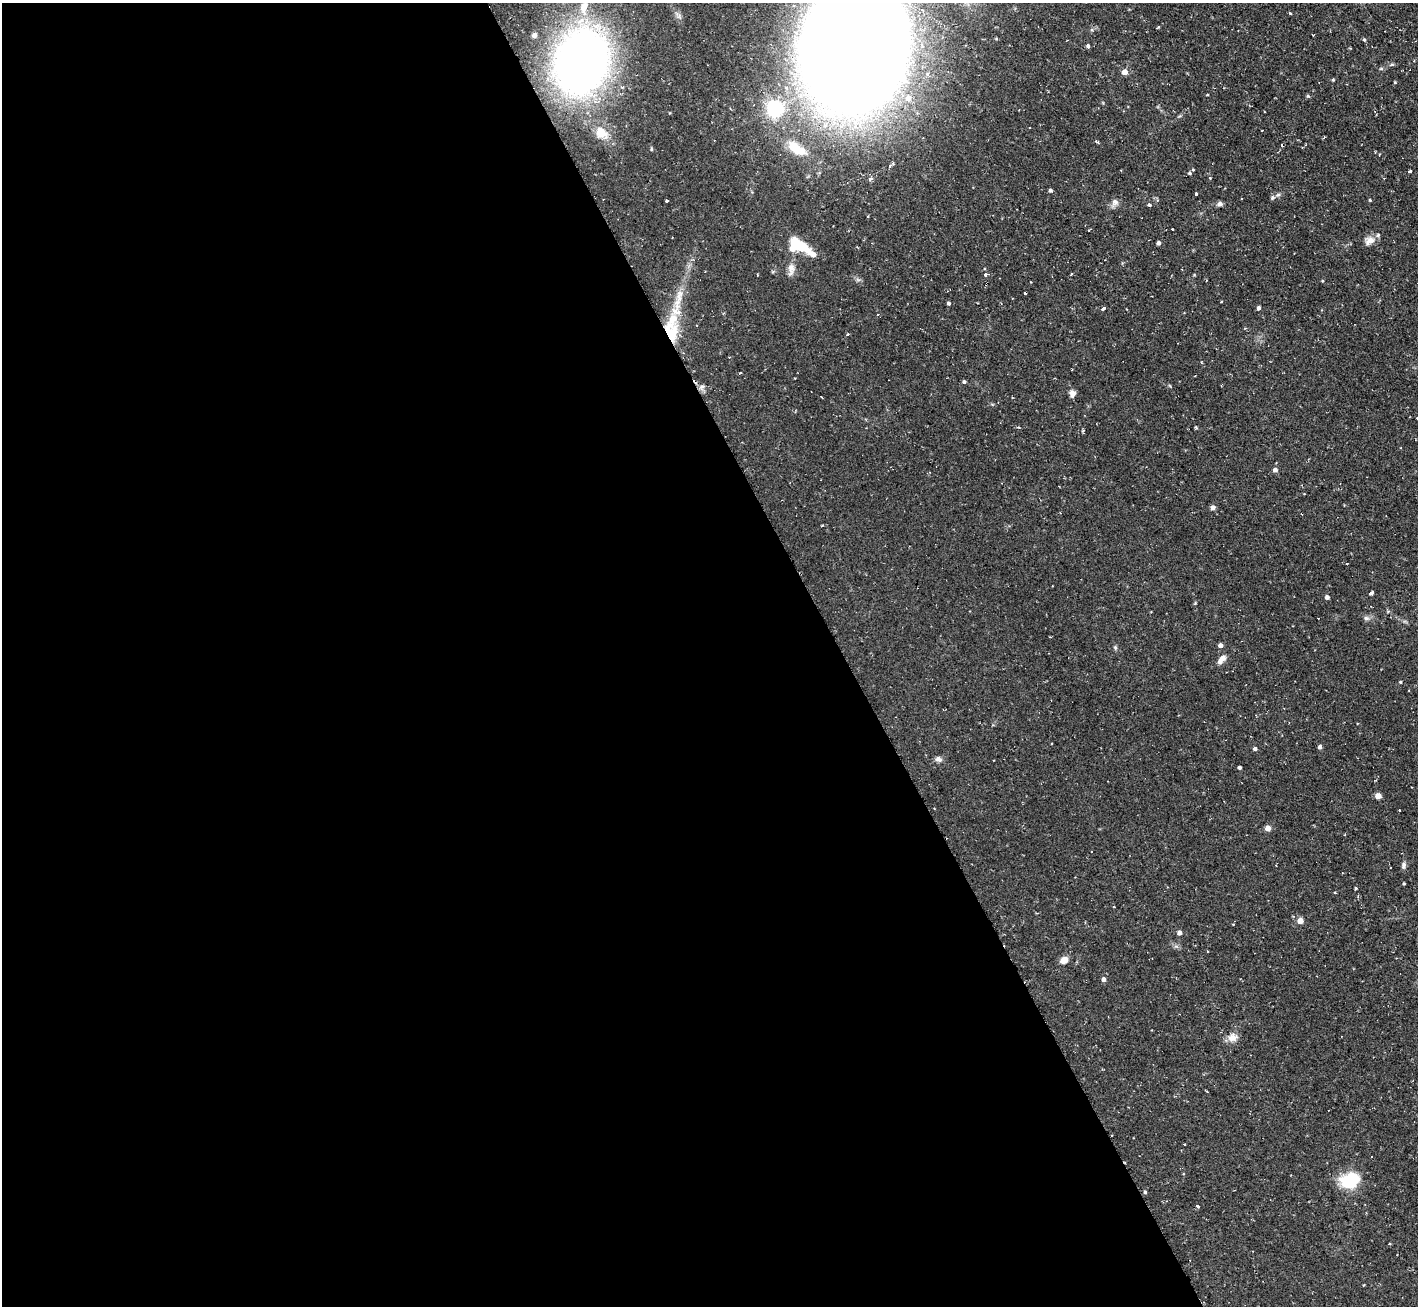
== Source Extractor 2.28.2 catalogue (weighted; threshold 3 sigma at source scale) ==
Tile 9 of 4 x 4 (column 1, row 3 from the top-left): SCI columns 1-1416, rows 1590-2893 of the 5665 x 5649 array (HDU 1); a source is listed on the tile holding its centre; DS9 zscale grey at full resolution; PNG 1420 x 1308 px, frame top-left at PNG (2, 3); no overlay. Shown black and unused: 59% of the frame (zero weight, under 2 of 3 exposures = <1% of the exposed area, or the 3 px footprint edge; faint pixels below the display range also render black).
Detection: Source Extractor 2.28.2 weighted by HDU 2 'WHT'; one run over the whole footprint, this tile lists its part. Background 0.085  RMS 0.0075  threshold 0.0336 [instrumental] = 3 sigma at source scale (4.5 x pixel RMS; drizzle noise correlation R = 1.50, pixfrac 1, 0.05/0.05 arcsec/px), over >= 5 px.
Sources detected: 95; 5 cosmic-ray / hot-pixel residue — not listed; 5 inside a brighter listed object's ellipse — not listed separately; the other 85 listed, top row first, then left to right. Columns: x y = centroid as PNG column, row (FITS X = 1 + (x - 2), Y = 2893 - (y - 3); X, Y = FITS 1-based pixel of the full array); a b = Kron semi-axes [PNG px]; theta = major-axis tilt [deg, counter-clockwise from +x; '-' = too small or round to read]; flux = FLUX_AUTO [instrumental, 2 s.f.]
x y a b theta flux
584 7 21 11 83 13
1290 13 5 3 - 0.66
534 35 5 5 - 2.6
1364 40 5 4 - 1
1088 46 4 4 - 1.5
856 48 87 70 81 2400
581 61 56 44 69 450
1381 69 6 4 0 0.94
1124 72 4 4 - 8.2
927 74 5 4 - 1.6
1333 80 4 4 - 0.73
1395 82 4 3 - 0.63
1207 95 3 2 - 0.62
1308 96 5 4 - 0.95
774 109 6 6 - 240
601 132 18 14 -45 12
1282 145 3 2 - 1.1
651 149 5 3 - 0.72
797 149 30 13 -35 18
890 166 5 4 - 0.99
1193 170 5 3 - 0.59
1410 171 3 3 - 1.5
1189 173 4 4 - 1
870 178 6 4 -8 1.8
1210 178 3 3 - 1.8
1050 190 4 4 - 1.4
1196 194 3 3 - 2.1
1272 197 7 6 - 1.5
1370 200 4 3 - 0.76
667 201 3 3 - 4.2
1115 202 9 9 - 3.4
1149 204 3 3 - 5
1220 204 7 5 23 2.4
868 216 3 3 - 1.2
1173 229 3 2 - 1.2
1088 230 3 2 - 0.74
1369 240 14 10 30 5.5
1158 243 4 4 - 2.3
798 245 24 13 -21 28
791 269 19 8 87 5.5
1071 274 4 3 - 0.94
757 275 3 2 - 0.75
986 275 5 4 - 2.7
1025 293 3 3 - 1.5
679 298 41 8 78 15
948 303 4 4 - 1.4
1259 308 4 4 - 2
1103 309 4 3 - 2.7
671 332 28 16 -83 24
848 334 4 3 - 0.71
729 357 3 3 - 0.6
740 373 4 3 - 0.91
964 382 4 4 - 1.5
702 387 9 5 27 2.1
1072 394 9 6 -87 3.3
1417 418 3 2 - 0.71
1275 470 4 4 - 3.1
1213 508 5 5 - 3.1
1347 564 3 2 - 1
1371 593 4 3 - 2.4
1327 597 4 4 - 2.9
1366 618 8 6 -14 2.1
1220 645 5 4 - 3
1115 647 6 5 - 1.1
1221 660 13 6 49 4.6
1400 682 3 3 - 0.83
1320 747 4 4 - 2
1255 749 5 4 - 1.5
938 759 9 7 -22 2.5
1240 767 4 3 - 1.4
1378 796 4 4 - 8.5
1268 828 4 4 - 7.9
1403 865 9 6 84 2.1
1404 884 3 2 - 0.76
1356 888 3 3 - 1.7
1335 892 3 2 - 0.8
1300 921 4 4 - 9
1179 933 5 4 - 3.1
1064 960 10 8 34 4.5
1103 979 5 4 - 2.7
1232 1037 14 10 17 5.5
1207 1091 3 2 - 1.1
1350 1180 18 13 15 35
1145 1192 4 3 - 1.1
1198 1206 3 3 - 1.8
Overlapping masked pixels (flux is a lower limit): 1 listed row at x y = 671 332
Isophote crosses this tile's border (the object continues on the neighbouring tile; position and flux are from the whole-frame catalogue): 2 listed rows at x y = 856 48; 1417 418